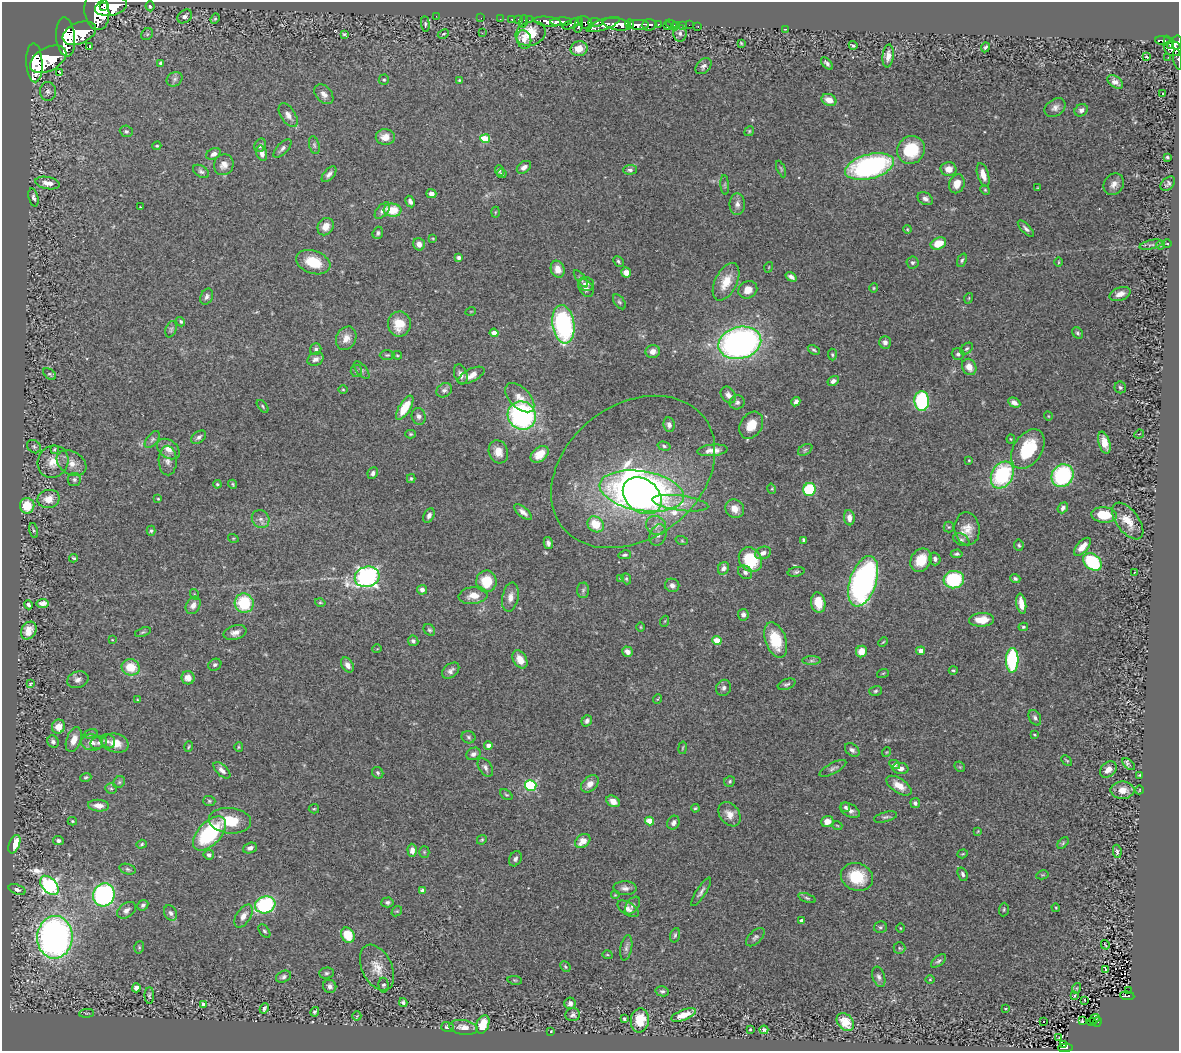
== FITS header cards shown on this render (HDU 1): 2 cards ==
NAXIS1  =                 1177
NAXIS2  =                 1049

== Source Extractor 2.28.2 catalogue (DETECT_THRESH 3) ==
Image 1177 x 1049 px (HDU 1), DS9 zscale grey, 1 PNG px = 1 image px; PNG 1181 x 1053 px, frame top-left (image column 1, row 1049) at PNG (2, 2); each listed source drawn as its Kron ellipse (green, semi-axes under 4 px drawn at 4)
Background 0.69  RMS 0.041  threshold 0.123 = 3 sigma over >= 5 px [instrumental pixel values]
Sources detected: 460; all 460 listed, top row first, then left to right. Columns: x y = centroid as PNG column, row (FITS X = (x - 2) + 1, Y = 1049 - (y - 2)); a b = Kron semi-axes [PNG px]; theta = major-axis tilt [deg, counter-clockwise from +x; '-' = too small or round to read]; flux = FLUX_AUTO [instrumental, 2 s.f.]
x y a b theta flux
150 6 5 4 - 4.4
103 7 3 2 - 760
111 7 16 9 12 6300
97 11 19 12 -82 8500
185 16 8 6 39 11
436 16 2 2 - 12
481 18 2 2 - 8.2
215 19 5 4 - 3.8
500 19 2 2 - 11
512 19 3 3 - 42
518 19 3 2 - 23
529 20 2 2 - 18
524 21 6 2 71 37
547 22 14 4 -7 1600
561 22 11 4 3 2000
595 22 7 4 -5 450
585 23 8 5 -38 870
425 24 7 4 -85 4.9
572 24 10 4 24 640
617 24 14 6 -10 4000
630 24 4 4 - 780
579 25 8 4 75 710
603 25 17 5 19 1500
638 25 10 5 -2 2000
649 25 7 5 2 430
658 25 3 3 - 300
667 25 4 3 - 120
672 25 7 3 -34 13
677 25 2 2 - 14
682 25 2 2 - 8.9
689 25 2 2 - 9.9
698 26 3 2 - 8.9
785 29 3 2 - 1.9
79 33 17 10 23 5600
482 33 3 2 - 3
680 33 8 6 -85 10
147 34 6 5 - 4.5
344 34 4 3 - 3.8
443 34 6 4 26 3.2
531 34 15 11 20 65
66 37 19 9 -85 6300
524 39 9 7 -75 13
1163 41 8 4 -4 240
1169 42 7 3 -63 190
741 43 3 3 - 2.9
1177 43 7 5 78 520
853 45 4 3 - 7.2
90 46 3 2 - 2
985 47 5 3 - 5.1
579 49 8 7 - 36
1173 49 9 7 -26 740
888 56 11 5 84 18
1146 57 4 3 - 6
1168 57 2 2 - 5.4
48 59 19 11 28 6000
1178 59 10 3 -80 75
34 63 19 8 -88 6500
161 63 4 4 - 9.8
827 63 7 4 -47 7.1
703 66 9 6 45 9.5
60 72 3 2 - 2.7
175 79 8 6 35 8.3
384 80 5 5 - 4.5
459 80 4 3 - 3
1115 82 9 5 -33 12
48 91 9 8 - 9.8
324 94 11 7 -47 16
1162 94 3 3 - 4
829 100 8 5 -24 25
1055 108 11 8 35 14
1081 110 7 5 36 11
288 115 13 7 -57 17
126 131 7 5 -22 5.9
749 131 5 4 - 3.6
385 137 9 8 - 27
485 139 5 4 - 89
260 145 7 5 61 8.2
314 145 9 5 -76 6.4
157 146 4 3 - 3.4
282 148 12 5 46 9.3
911 150 14 13 - 120
262 153 8 5 -74 15
214 154 8 5 23 13
1167 157 3 3 - 4
224 165 10 9 - 19
524 167 8 5 37 13
869 167 25 12 15 600
781 169 9 4 -67 4
949 169 8 7 - 25
630 170 7 4 4 7.2
201 171 9 5 -32 7.4
499 171 5 4 - 4.7
329 174 9 5 49 11
502 174 5 4 - 5
983 175 12 5 -73 28
48 183 12 6 -10 23
957 184 9 7 69 29
1114 184 11 9 49 18
1168 184 8 5 44 8
725 185 10 4 -86 5
1037 188 4 3 - 2.2
985 190 5 4 - 3.3
431 194 5 4 - 18
34 197 9 4 -76 8.1
925 199 8 6 -30 10
410 202 6 4 -62 9.6
737 204 11 7 89 14
140 207 2 2 - 1.8
392 210 9 6 -5 59
382 211 10 5 48 13
495 212 5 3 - 2.7
326 227 9 7 56 26
907 229 4 3 - 2.9
1026 229 10 4 -45 8.7
378 233 6 5 - 6.1
433 238 3 2 - 2.3
938 243 8 5 23 57
419 244 6 5 - 14
1167 244 4 3 - 2.5
1151 245 12 4 12 7.2
1161 245 5 3 - 2.5
459 258 4 3 - 7.2
962 260 7 4 69 5.4
618 261 6 4 -47 5.3
313 262 18 11 -19 77
912 262 6 6 - 6.4
1058 262 5 3 - 2.6
769 267 5 3 - 2.2
558 269 8 6 -72 27
626 273 5 5 - 21
791 277 6 4 -34 11
581 279 10 4 -53 6.4
726 282 20 11 63 55
586 284 8 7 - 12
586 288 10 7 -60 14
874 288 4 4 - 3
748 290 10 8 30 26
1120 294 11 6 21 22
207 297 8 6 65 9.2
969 298 5 3 - 2.5
619 302 8 5 -53 5.3
471 311 5 3 - 1.9
181 322 5 4 - 5.2
399 324 12 11 - 59
563 324 19 11 -82 450
171 329 8 5 71 5.7
494 333 4 4 - 21
1078 333 6 5 - 5.6
346 338 12 9 63 26
885 342 6 6 - 11
740 343 22 16 14 1000
316 349 6 5 - 6.4
967 349 7 5 39 5.3
814 350 6 3 -29 4.9
653 351 7 6 - 18
958 354 6 6 - 6.5
387 355 7 5 1 4.8
397 355 5 4 - 3.2
832 355 6 4 -85 4.5
316 359 8 6 22 12
969 367 8 7 - 23
362 370 10 5 -49 6.8
356 371 6 5 - 5.2
50 374 7 4 -37 4.9
461 374 10 6 -71 13
471 375 14 6 27 22
833 381 6 4 33 11
1120 387 6 5 - 6
343 390 5 3 - 2.7
444 390 8 6 36 9.7
728 395 9 6 -54 15
520 398 18 10 -45 31
922 401 10 7 -89 270
737 402 8 7 - 8.9
796 402 5 4 - 9.9
1014 403 6 4 -27 15
263 406 7 4 -51 4.3
405 408 14 5 59 73
522 415 14 13 - 540
419 416 8 7 - 10
1048 416 4 3 - 2.1
669 425 7 5 -80 11
751 425 14 11 58 46
411 434 5 4 - 3.3
1139 434 5 3 - 2.6
199 437 8 5 37 9.4
152 439 10 5 52 7.3
1011 439 4 4 - 2.7
1104 443 11 5 -74 27
664 446 6 4 -16 5.6
34 447 7 6 - 6.6
54 449 4 3 - 3.4
168 449 12 9 -36 24
1028 449 22 14 57 140
713 450 15 6 5 23
805 450 8 5 31 5.6
498 452 12 9 -72 27
540 454 10 7 39 37
969 460 3 3 - 2.3
168 461 15 9 -88 19
53 462 16 15 - 43
71 463 16 11 -32 31
633 472 90 67 37 660
373 473 6 5 - 8.3
1002 475 14 10 60 260
1062 476 12 10 57 280
74 479 6 6 - 7
411 479 4 3 - 4.3
217 484 4 4 - 3.7
233 484 5 4 - 3.4
772 489 5 3 - 2.5
809 490 7 6 - 160
642 491 43 20 -9 1100
642 496 21 16 -40 670
49 499 11 9 13 36
158 499 3 3 - 2.6
680 503 28 7 -8 39
27 506 8 7 - 73
1063 508 6 4 51 8.8
735 509 10 9 - 24
523 512 11 5 -40 14
429 515 7 5 63 9.9
1104 515 12 8 -5 85
849 518 7 5 -84 18
261 519 9 8 - 13
1128 521 21 11 -52 47
596 524 9 7 -44 63
656 525 10 9 - 18
949 527 5 5 - 3.8
967 529 16 12 -83 37
34 530 8 4 -75 4.1
151 531 5 4 - 4.2
658 535 11 8 71 14
233 538 5 3 - 2.7
804 540 4 4 - 7.2
961 540 8 5 -29 7.3
682 541 6 4 -19 3.6
548 543 6 4 -77 8.9
1019 545 5 5 - 4.4
1082 547 11 5 48 30
763 553 8 6 21 15
957 554 6 4 4 5.8
625 555 6 4 12 5.2
74 558 4 3 - 4.4
935 559 6 5 - 10
750 560 13 11 -53 130
921 560 12 10 57 61
1092 562 10 7 -39 190
723 568 6 5 - 13
745 572 8 6 -42 8.7
796 572 8 4 11 5.5
1135 572 3 2 - 2.6
367 577 12 10 16 840
620 578 3 3 - 2.1
626 579 6 4 -68 3.8
1015 579 5 4 - 5.5
954 580 10 8 6 190
486 581 11 10 - 77
863 581 26 13 71 870
672 585 7 6 - 12
422 590 5 4 - 12
583 590 7 6 - 6.6
194 594 5 3 - 2.5
473 595 15 8 7 35
510 597 15 8 79 23
320 602 5 4 - 3.3
43 603 6 4 8 15
244 603 10 9 - 150
818 603 10 7 -81 46
1021 604 10 5 -81 25
28 605 5 3 - 7.1
193 605 9 7 60 17
743 615 6 5 - 10
982 620 12 7 2 47
665 621 5 3 - 2.5
641 627 4 3 - 2.4
1023 627 5 4 - 4
29 630 9 7 58 28
429 630 6 5 - 5.3
143 632 8 4 18 4
235 633 12 7 18 16
112 640 4 3 - 1.7
776 640 18 10 -71 100
413 641 5 5 - 7.9
717 641 4 4 - 63
883 642 5 3 - 2.7
377 649 5 3 - 2
861 651 6 5 - 34
921 651 4 4 - 13
627 652 5 5 - 15
520 659 9 6 -59 32
1012 660 12 6 89 250
811 661 9 4 0 6.7
215 665 7 5 30 6.2
347 665 8 5 -58 13
131 667 9 8 - 62
953 670 4 3 - 3.2
451 671 10 6 39 12
883 673 6 3 18 2.9
188 678 7 6 - 23
78 680 11 8 17 14
30 684 3 3 - 3
787 684 9 5 20 6.4
724 688 8 7 - 9.5
875 691 6 5 - 5.3
658 699 5 2 - 2.9
138 700 3 3 - 2.6
1035 718 8 5 -60 8
587 721 6 5 - 9.1
58 727 7 6 - 28
91 734 7 4 17 5
1034 735 4 3 - 2.8
469 737 7 6 - 6.1
74 740 13 7 70 28
108 741 7 6 - 9.4
53 742 6 5 - 9.3
92 742 10 8 -11 17
99 742 8 6 22 8.7
115 743 13 9 -14 37
488 745 4 4 - 13
189 747 5 3 - 3
239 747 5 4 - 3.3
683 748 6 3 81 2.8
852 750 8 5 -40 8.3
887 752 5 3 - 2.4
473 754 7 6 - 11
1067 760 6 4 -44 3.3
1129 764 7 4 -43 9.7
894 765 5 4 - 6.2
485 767 10 6 -57 10
960 767 6 4 -44 4.1
833 768 15 5 28 9
900 768 8 5 -5 14
222 770 10 5 -44 14
1108 770 9 7 41 20
378 773 6 5 - 5.3
1139 775 3 2 - 2.2
86 777 5 4 - 4.3
730 781 6 5 - 5.3
119 782 6 5 - 5.3
590 784 10 7 43 22
531 785 6 5 - 230
899 786 14 7 -33 32
111 788 6 5 - 4.5
1123 790 12 8 1 29
1139 790 4 3 - 2.1
506 795 7 4 -36 3.9
209 801 6 5 - 4.2
613 801 7 5 -30 21
915 803 5 4 - 8.2
99 806 10 6 -5 24
845 807 5 4 - 5.5
695 808 4 3 - 3.1
314 809 5 4 - 3.3
850 810 11 6 -29 13
729 814 13 9 -54 25
885 817 12 5 15 7.2
72 821 4 3 - 3.1
230 821 21 13 -6 75
650 821 5 4 - 65
827 822 6 5 - 24
673 823 7 6 - 10
837 825 5 3 - 2.4
978 831 3 3 - 2.2
209 834 21 11 47 260
482 840 5 4 - 3.6
58 841 5 4 - 7
583 841 8 6 40 32
1063 843 7 4 46 3.9
14 844 10 5 69 58
142 844 5 4 - 3.9
250 848 7 5 19 9.8
412 850 6 4 -86 16
1117 851 7 4 -81 6.1
424 852 5 5 - 3.9
963 854 5 4 - 3.2
209 855 5 5 - 8.7
515 859 8 6 61 8.5
128 869 8 5 -18 6.2
963 874 7 4 -69 7.4
1042 875 6 4 10 3.5
857 877 16 13 -22 97
49 885 11 7 -47 800
625 888 11 7 -2 13
17 890 9 5 -19 10
423 891 4 4 - 25
701 892 17 5 57 11
104 895 11 10 - 500
615 895 4 3 - 2.5
807 898 9 4 -21 5.2
387 902 6 5 - 7.1
143 905 6 5 - 7
265 905 10 8 19 320
632 906 10 6 55 8.1
1056 908 4 3 - 2.4
628 909 12 6 -33 13
1004 909 7 5 87 4.6
126 910 10 7 35 14
397 911 6 4 41 3.5
171 913 8 6 -63 9.9
244 916 13 7 57 19
802 921 4 3 - 12
880 927 6 5 - 5.6
900 928 5 3 - 2.2
264 931 7 4 -51 5
348 935 8 6 -61 67
675 935 7 4 75 5.3
55 937 21 17 86 1600
755 937 11 6 45 8.3
1105 945 5 2 - 2.1
139 947 6 4 72 4.1
626 948 13 5 79 9.4
899 948 6 6 - 5
607 955 5 3 - 2.7
939 961 9 4 40 6.5
565 967 6 4 -49 3.9
377 968 24 15 -64 45
1106 969 3 3 - 81
326 973 7 5 2 5.8
284 977 8 5 25 7.3
879 977 10 6 -72 10
515 980 7 3 -8 3.2
930 980 4 3 - 2.1
384 985 7 5 -85 5.5
330 986 7 6 - 10
136 988 4 4 - 23
1077 988 5 3 - 2.9
662 991 6 5 - 6.3
1129 991 3 2 - 5.9
149 995 8 4 89 5.8
1075 995 3 3 - 66
1127 996 7 4 -6 81
1084 1000 3 2 - 1.4
403 1002 4 4 - 5.8
570 1003 6 5 - 10
203 1005 4 4 - 21
264 1008 5 3 - 5.4
1005 1009 2 2 - 2.6
315 1012 5 3 - 5.5
86 1013 7 3 5 2.8
573 1015 7 6 - 7.7
684 1015 13 5 21 28
357 1016 5 2 - 2.5
624 1019 4 3 - 5
1095 1019 5 3 - 18
640 1020 12 9 83 76
1043 1021 3 3 - 51
1082 1021 3 3 - 2.9
845 1022 10 7 -46 38
1092 1022 4 2 - 17
1097 1022 5 4 - 69
483 1024 9 6 68 59
447 1027 6 5 - 7.4
463 1027 14 7 -9 23
750 1029 3 2 - 2
764 1030 4 4 - 7
551 1031 2 2 - 1.8
1059 1038 3 2 - 1.8
1064 1045 3 3 - 8.5
1066 1048 7 3 3 90
At the frame edge (FLAGS 8, measured only in part): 2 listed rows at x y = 1177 43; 1178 59